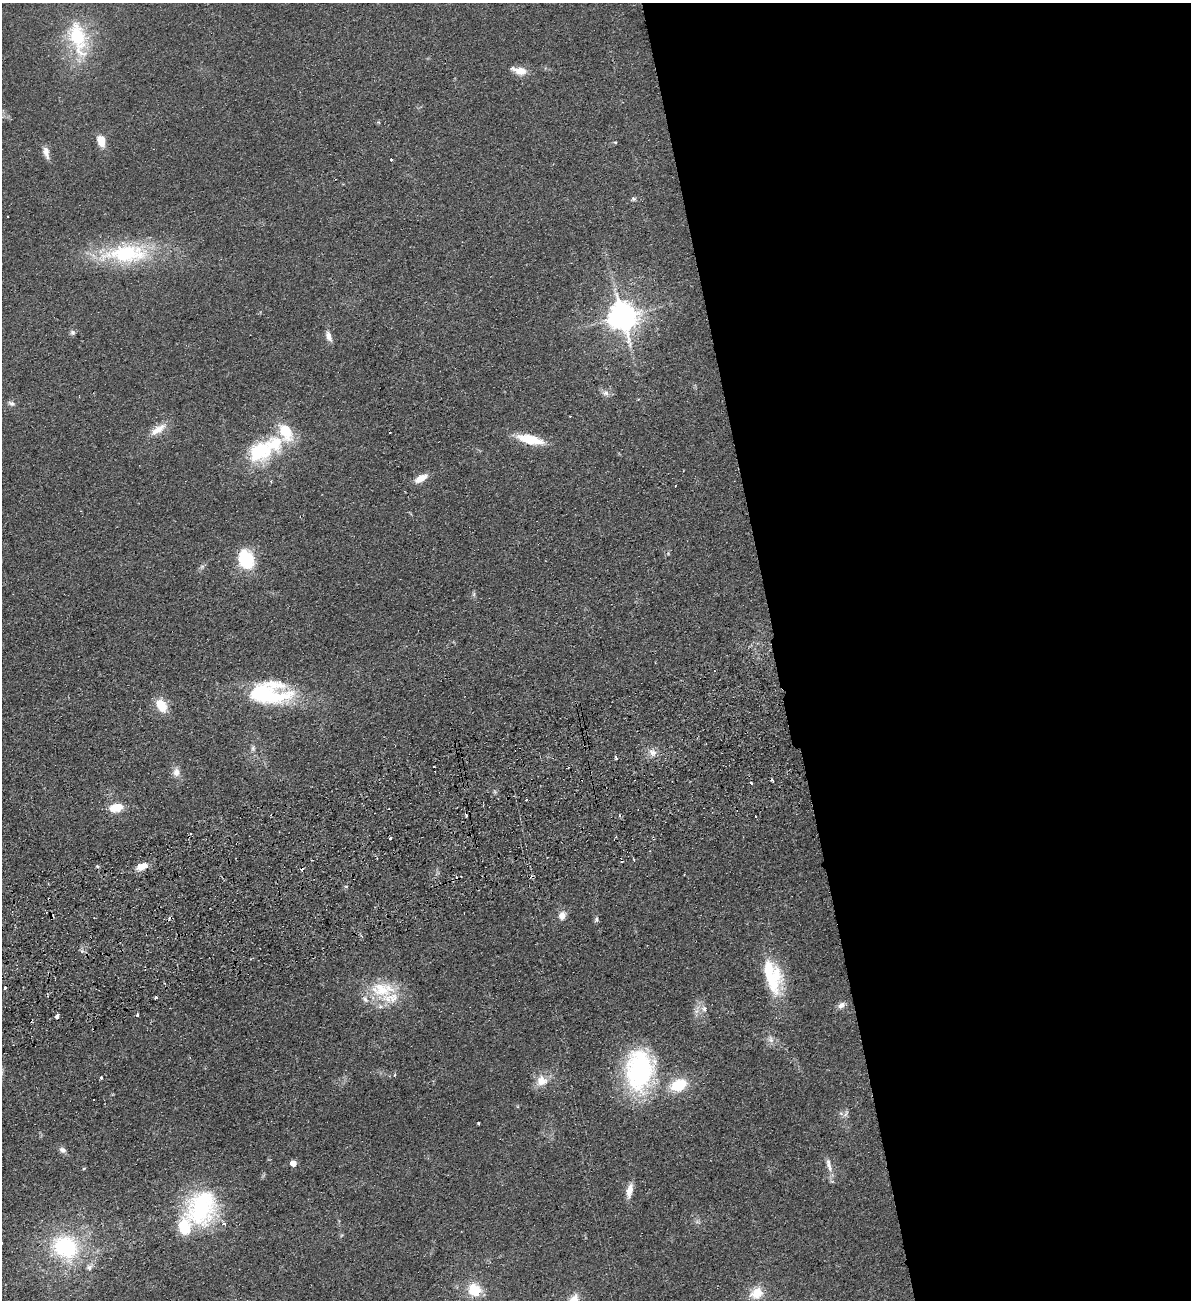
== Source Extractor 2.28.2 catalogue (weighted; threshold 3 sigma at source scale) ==
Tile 8 of 4 x 4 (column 4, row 2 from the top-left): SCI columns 3732-4920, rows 2650-3947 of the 5207 x 5300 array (HDU 1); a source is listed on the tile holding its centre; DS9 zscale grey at full resolution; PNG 1193 x 1302 px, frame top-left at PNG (2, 3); no overlay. Shown black and unused: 35% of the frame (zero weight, under 2 of 3 exposures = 3% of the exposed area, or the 3 px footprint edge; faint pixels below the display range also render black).
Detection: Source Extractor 2.28.2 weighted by HDU 2 'WHT'; one run over the whole footprint, this tile lists its part. Background 0.0587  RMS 0.009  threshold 0.0405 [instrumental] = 3 sigma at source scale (4.5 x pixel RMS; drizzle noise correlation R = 1.50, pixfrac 1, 0.05/0.05 arcsec/px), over >= 5 px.
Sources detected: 81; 1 inside a brighter object's white glare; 13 cosmic-ray / hot-pixel residue — not listed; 6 inside a brighter listed object's ellipse — not listed separately; the other 61 listed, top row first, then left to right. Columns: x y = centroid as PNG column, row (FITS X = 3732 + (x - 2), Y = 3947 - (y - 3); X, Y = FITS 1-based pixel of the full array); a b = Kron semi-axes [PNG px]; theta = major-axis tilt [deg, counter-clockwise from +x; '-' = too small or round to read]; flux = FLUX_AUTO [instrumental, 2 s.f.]
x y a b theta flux
78 38 43 21 -75 63
520 71 14 7 -15 14
101 141 13 8 -77 12
615 142 5 3 - 0.92
46 152 15 7 -76 6.3
391 159 3 2 - 1.1
633 199 8 6 11 2
126 253 69 27 3 88
623 316 9 8 - 1500
72 332 7 7 - 2.3
328 336 14 7 -70 5.5
606 393 9 8 - 4.2
11 403 10 6 -25 2.6
158 429 26 10 33 12
285 432 25 15 -65 29
530 439 27 9 -14 28
259 451 29 20 19 64
421 478 15 7 28 10
246 559 24 18 -72 37
202 567 7 6 - 2.2
474 594 7 4 90 1.6
269 695 60 22 -3 82
161 705 15 10 -58 19
253 748 9 5 81 2.6
653 753 11 9 -44 6.2
616 758 3 3 - 5
176 772 12 10 87 6.3
116 808 14 8 13 20
390 838 3 3 - 2.1
634 860 3 3 - 0.75
97 866 5 4 - 1.1
141 866 9 7 26 8.5
346 887 5 3 - 0.99
562 916 10 8 77 6.8
596 919 8 5 80 2
772 976 42 19 -72 55
382 989 39 21 -1 38
156 998 3 3 - 1.9
841 1005 11 8 39 4.5
704 1009 9 8 - 4.9
138 1015 3 3 - 3.5
57 1016 3 3 - 54
770 1039 13 8 -70 5.1
639 1071 50 33 86 120
394 1075 4 3 - 0.9
101 1078 4 3 - 1.4
542 1081 16 16 - 13
678 1085 19 12 23 29
846 1113 13 5 63 3.1
478 1123 3 3 - 1.2
62 1150 9 6 -31 3.5
293 1163 5 4 - 13
829 1165 22 6 -74 6.9
84 1168 5 3 - 0.84
629 1190 17 7 79 8.9
201 1208 43 34 62 100
697 1222 7 4 0 1.8
65 1247 27 23 -39 95
89 1267 12 8 41 4.5
474 1290 14 13 - 23
757 1293 15 13 31 17